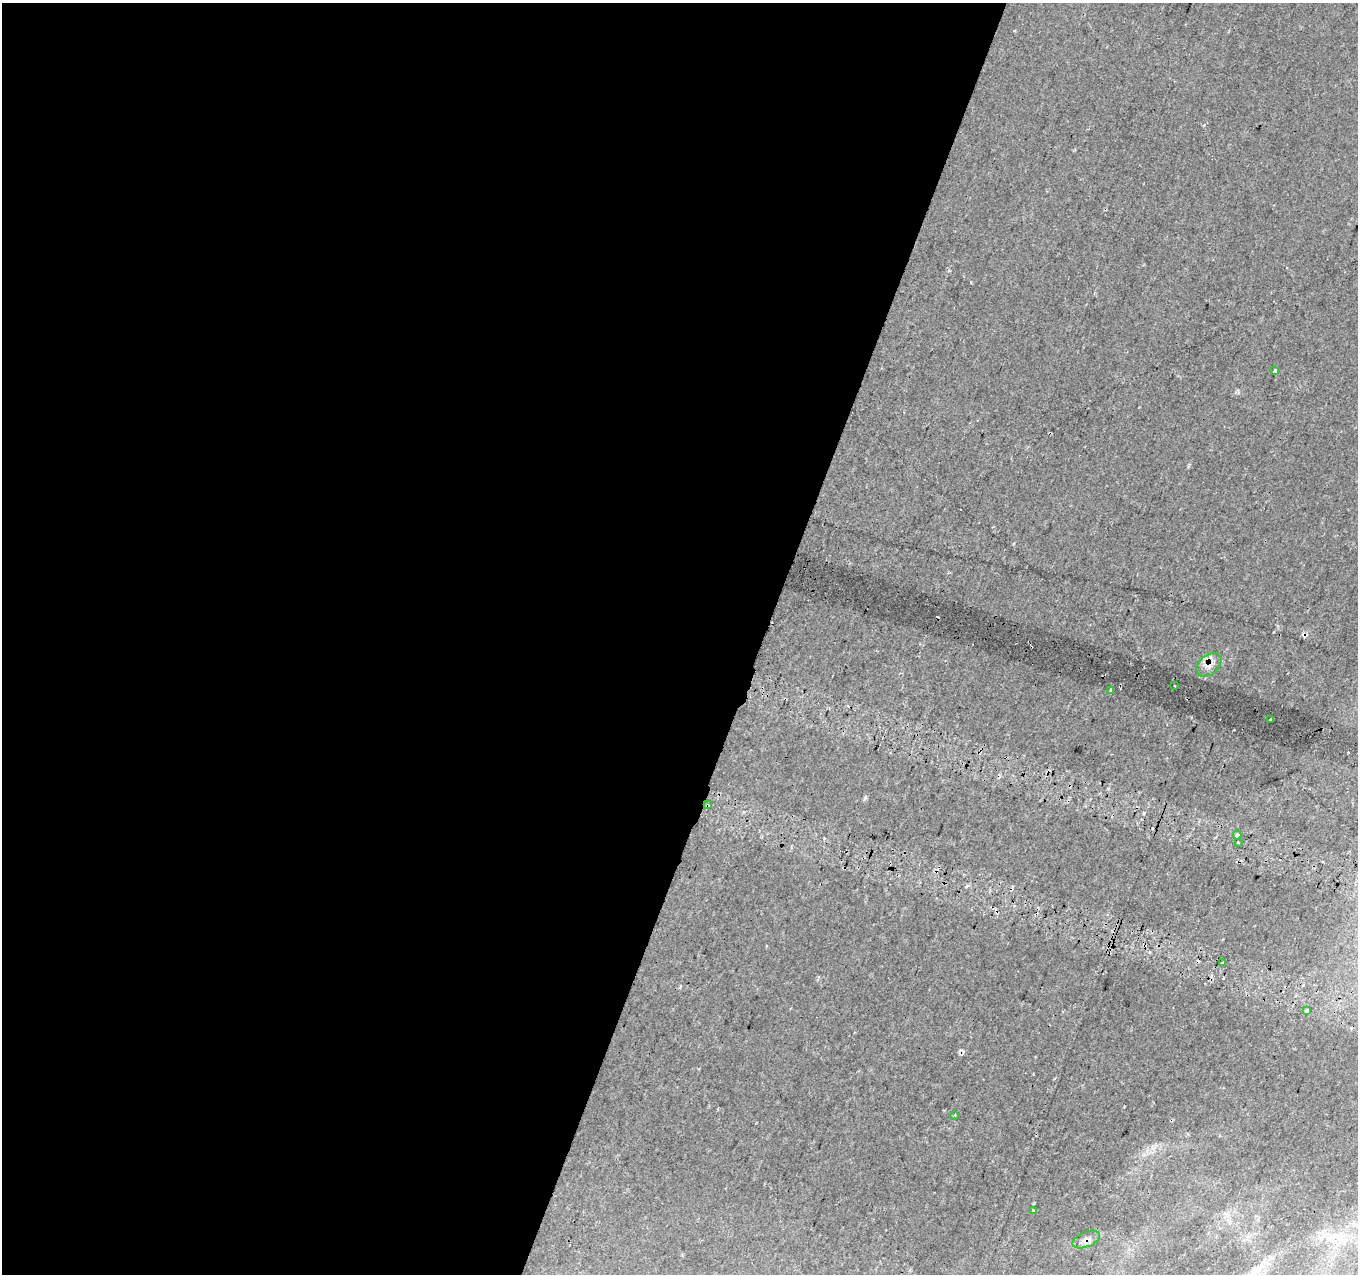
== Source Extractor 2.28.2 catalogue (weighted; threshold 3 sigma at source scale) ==
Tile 5 of 4 x 4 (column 1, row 2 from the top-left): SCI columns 54-1409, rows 2940-4211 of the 5522 x 5814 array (HDU 1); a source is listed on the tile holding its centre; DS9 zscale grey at full resolution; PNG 1360 x 1276 px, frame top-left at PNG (2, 3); each listed source drawn as its Kron ellipse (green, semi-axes under 4 px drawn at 4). Shown black and unused: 56% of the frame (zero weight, under 2 of 3 exposures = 14% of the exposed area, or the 3 px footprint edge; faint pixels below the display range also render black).
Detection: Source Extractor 2.28.2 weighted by HDU 2 'WHT'; one run over the whole footprint, this tile lists its part. Background -0.00307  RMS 0.0048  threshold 0.0216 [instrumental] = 3 sigma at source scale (4.5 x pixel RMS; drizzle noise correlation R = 1.50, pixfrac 1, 0.0396/0.0396 arcsec/px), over >= 5 px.
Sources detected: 21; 8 cosmic-ray / hot-pixel residue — neither listed nor drawn; the other 13 listed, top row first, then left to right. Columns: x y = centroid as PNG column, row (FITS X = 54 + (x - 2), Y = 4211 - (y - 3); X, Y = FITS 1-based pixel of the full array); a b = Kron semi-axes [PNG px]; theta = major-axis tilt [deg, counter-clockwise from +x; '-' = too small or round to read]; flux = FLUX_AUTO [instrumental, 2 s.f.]
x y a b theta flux
1275 371 4 3 - 3.4
1209 665 14 9 42 3.6
1174 686 3 3 - 1.3
1111 690 4 3 - 0.88
1271 719 3 3 - 1.7
707 805 4 3 - 0.65
1237 835 4 4 - 2.9
1238 843 3 3 - 3
1222 963 3 3 - 1.6
1306 1011 3 3 - 3.3
954 1115 3 2 - 0.34
1034 1211 3 3 - 3.7
1086 1240 14 7 23 2.4
Overlapping masked pixels (flux is a lower limit): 3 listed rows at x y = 1209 665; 707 805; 1086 1240
Unlisted compact peaks at least as high as the median listed source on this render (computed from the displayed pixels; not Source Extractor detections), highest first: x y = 865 798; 1234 730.